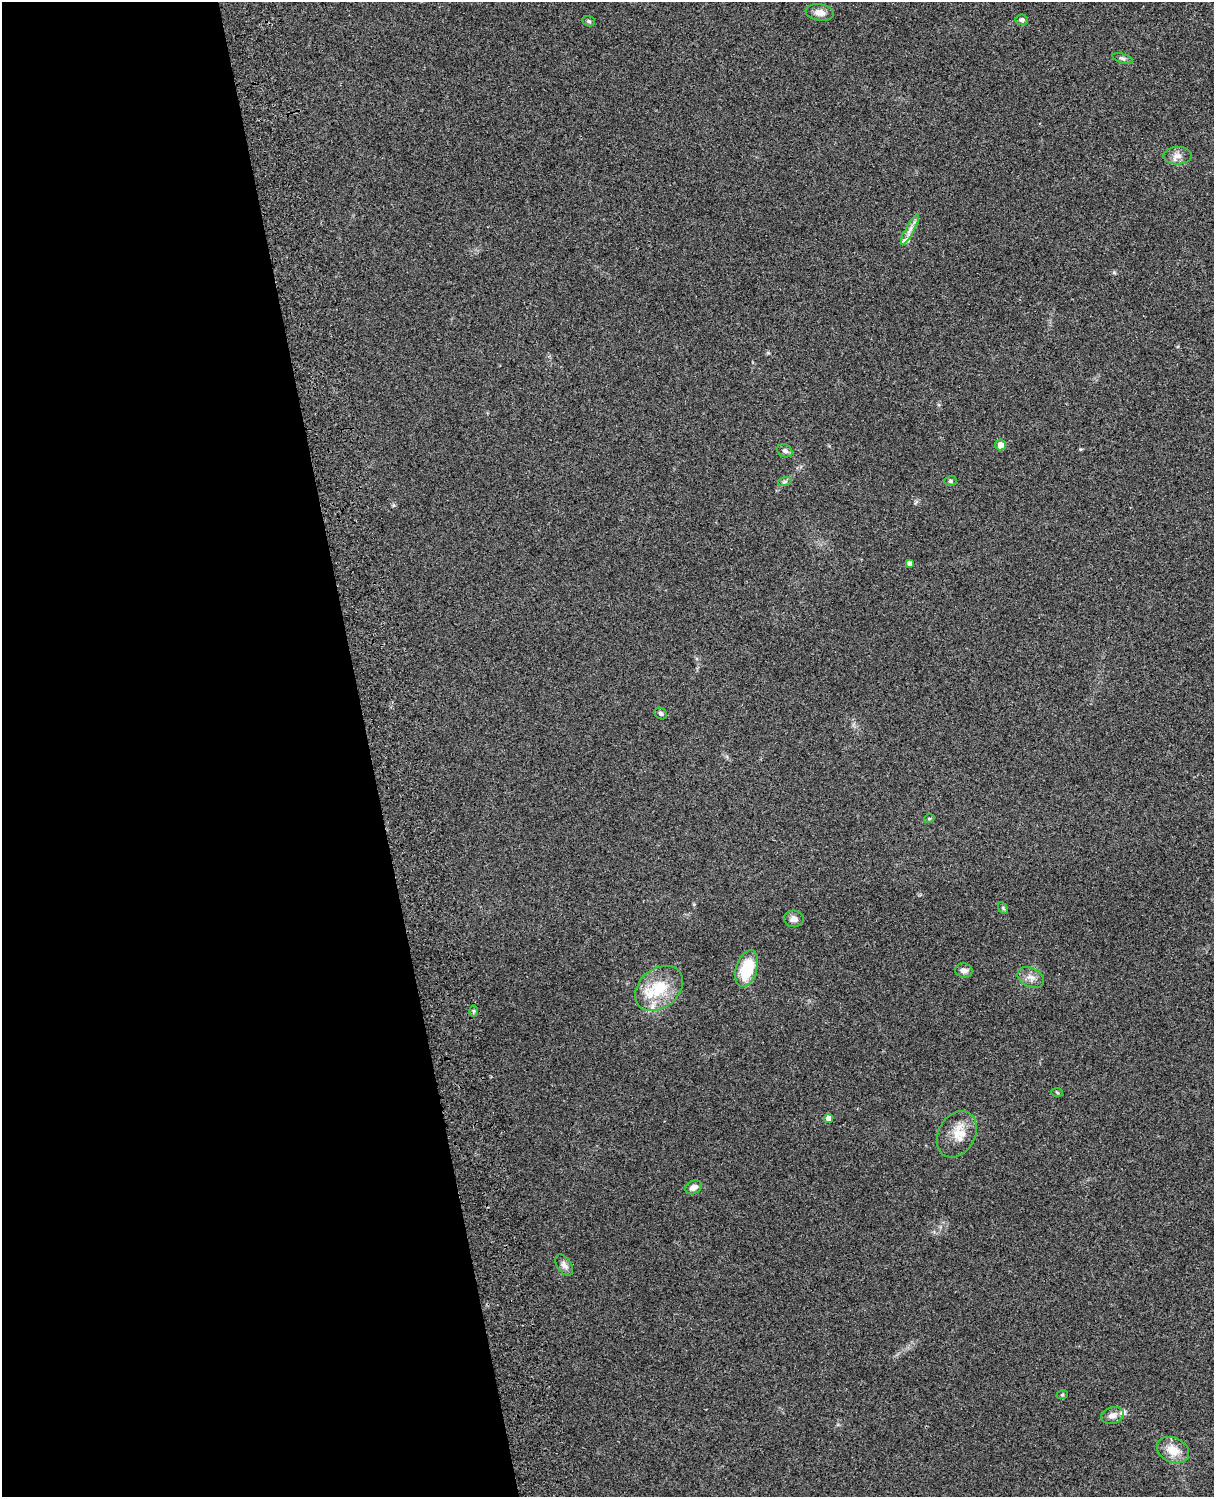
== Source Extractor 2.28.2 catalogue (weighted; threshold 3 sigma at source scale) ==
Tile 5 of 4 x 3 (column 1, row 2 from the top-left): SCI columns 119-1330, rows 1661-3155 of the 5089 x 4928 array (HDU 1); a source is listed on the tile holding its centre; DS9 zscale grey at full resolution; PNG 1216 x 1499 px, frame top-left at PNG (2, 2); each listed source drawn as its Kron ellipse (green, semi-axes under 4 px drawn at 4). Shown black and unused: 30% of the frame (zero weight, under 3 of 4 exposures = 6% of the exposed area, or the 3 px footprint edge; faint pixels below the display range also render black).
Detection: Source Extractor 2.28.2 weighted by HDU 2 'WHT'; one run over the whole footprint, this tile lists its part. Background 0.29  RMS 0.0094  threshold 0.0423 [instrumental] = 3 sigma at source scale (4.5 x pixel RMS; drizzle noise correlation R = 1.50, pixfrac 1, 0.05/0.05 arcsec/px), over >= 5 px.
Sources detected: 32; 4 inside a brighter listed object's ellipse — not listed separately; the other 28 listed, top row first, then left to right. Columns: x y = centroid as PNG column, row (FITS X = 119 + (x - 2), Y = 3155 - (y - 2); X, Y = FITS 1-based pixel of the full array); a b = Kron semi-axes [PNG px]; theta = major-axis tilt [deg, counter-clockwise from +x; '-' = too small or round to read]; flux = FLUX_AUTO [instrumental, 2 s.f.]
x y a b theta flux
820 12 14 8 -9 6.1
1022 20 6 5 - 2.1
589 21 7 5 -21 1.6
1123 59 11 4 -18 2.1
1178 156 14 8 2 6.1
910 230 17 4 61 5.1
1001 445 5 5 - 7.7
785 451 8 6 -26 3.1
785 481 7 4 19 1.8
950 481 6 5 - 1.8
909 563 4 4 - 3.7
661 713 7 5 -34 2.3
929 819 5 3 - 0.9
1003 908 6 4 -57 1.2
794 919 10 8 -5 5
747 969 19 10 73 36
964 971 9 7 -17 4.5
1031 978 14 9 -24 6.4
659 988 27 19 39 33
474 1011 6 4 -90 1.4
1057 1092 6 4 -4 1.1
828 1118 4 4 - 6.5
957 1134 25 18 60 18
693 1187 9 6 24 5.5
564 1265 12 7 -55 4.1
1062 1395 6 3 19 0.99
1112 1415 11 8 17 5.8
1173 1450 17 12 -25 14